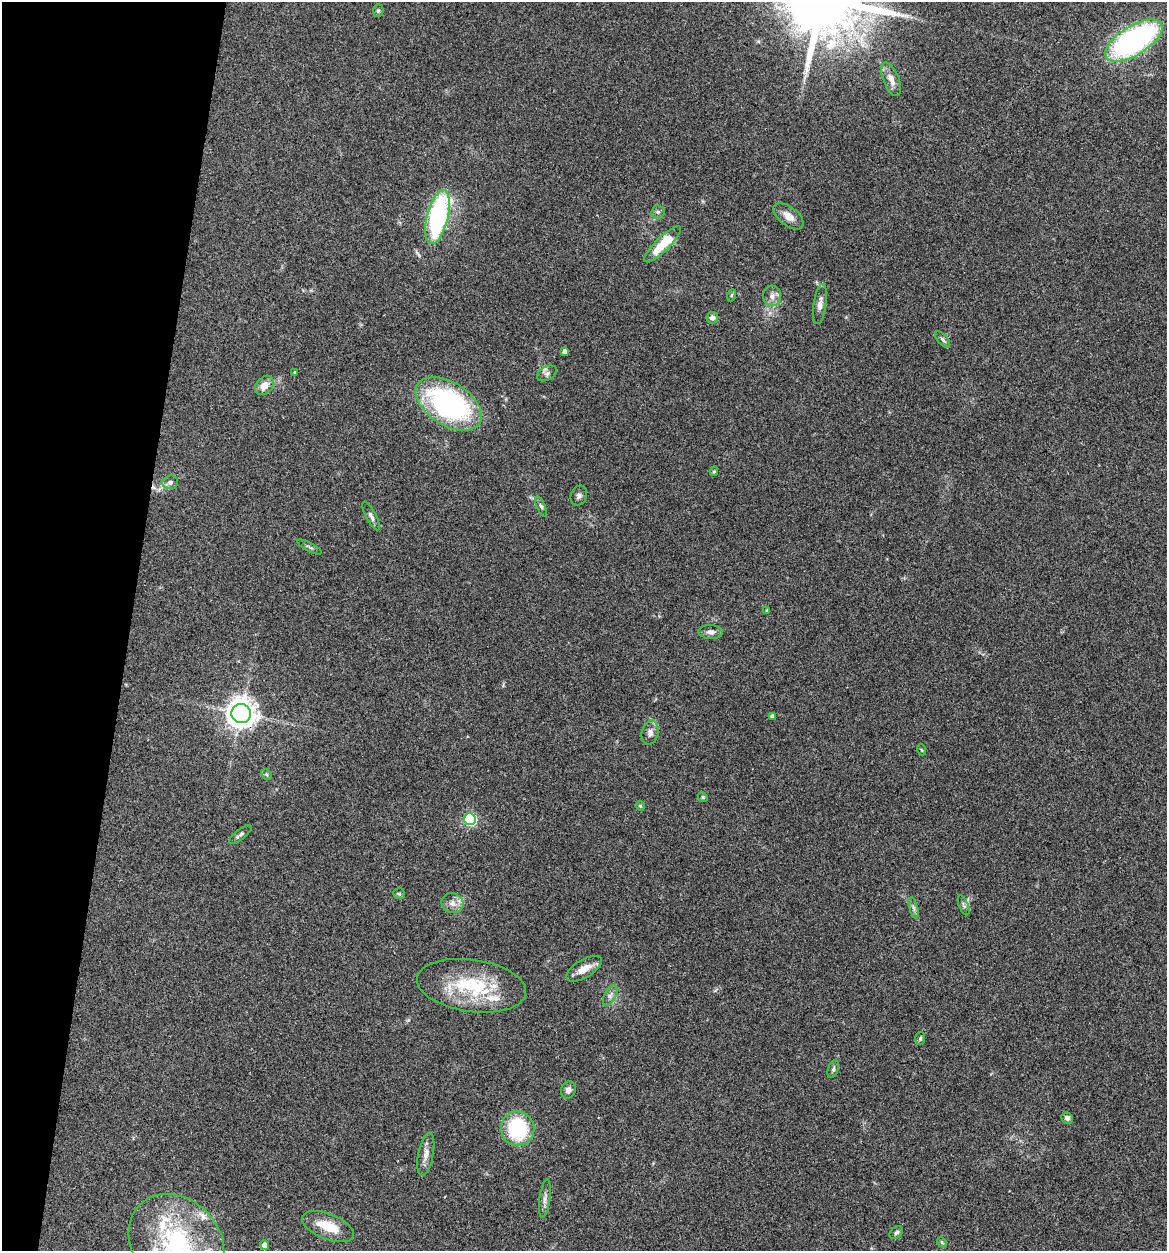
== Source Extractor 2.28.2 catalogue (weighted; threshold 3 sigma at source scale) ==
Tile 9 of 4 x 4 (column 1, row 3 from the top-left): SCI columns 243-1407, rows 1253-2501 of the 5022 x 5005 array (HDU 1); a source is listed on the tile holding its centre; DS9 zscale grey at full resolution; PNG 1169 x 1253 px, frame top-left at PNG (2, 2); each listed source drawn as its Kron ellipse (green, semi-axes under 4 px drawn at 4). Shown black and unused: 11% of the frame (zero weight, under 3 of 4 exposures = <1% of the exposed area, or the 3 px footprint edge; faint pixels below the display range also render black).
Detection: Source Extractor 2.28.2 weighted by HDU 2 'WHT'; one run over the whole footprint, this tile lists its part. Background 0.0635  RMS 0.0051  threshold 0.023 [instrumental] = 3 sigma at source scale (4.5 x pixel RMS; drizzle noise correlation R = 1.50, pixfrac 1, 0.05/0.05 arcsec/px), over >= 5 px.
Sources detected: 60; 1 cosmic-ray / hot-pixel residue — neither listed nor drawn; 6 inside a brighter listed object's ellipse — not listed separately; the other 53 listed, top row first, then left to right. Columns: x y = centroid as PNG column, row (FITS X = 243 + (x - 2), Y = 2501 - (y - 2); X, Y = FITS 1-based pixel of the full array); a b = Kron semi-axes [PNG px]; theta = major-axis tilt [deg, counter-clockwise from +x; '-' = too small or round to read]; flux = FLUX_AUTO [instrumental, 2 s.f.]
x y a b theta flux
378 11 6 5 - 0.88
1134 40 32 14 31 120
891 79 18 8 -68 4.8
658 212 6 6 - 1.2
788 216 18 9 -38 5.2
438 217 27 10 76 86
662 244 24 7 44 19
732 295 6 4 70 0.63
772 296 10 9 - 2.9
820 304 20 6 81 3.1
712 318 6 6 - 2
943 339 10 5 -49 1.4
564 352 4 4 - 2.1
295 372 4 3 - 0.53
547 373 10 6 29 1.8
264 385 11 8 49 5.1
449 404 36 21 -32 98
714 471 5 4 - 0.71
170 482 8 6 15 1.8
579 495 10 8 67 1.9
541 506 11 4 -66 1.2
371 516 16 5 -62 1.9
310 547 13 3 -28 1.1
767 610 4 3 - 0.49
711 632 12 7 -2 2.3
241 713 9 9 - 620
772 716 4 4 - 1.2
650 733 12 8 78 2.8
922 750 6 3 -69 0.5
266 774 6 4 -43 0.77
703 797 5 4 - 0.67
640 806 5 4 - 0.61
470 819 6 6 - 61
240 834 13 5 38 1.4
399 894 6 5 - 0.76
452 903 11 10 - 3.6
964 905 11 4 -68 1.3
914 908 11 3 -75 1.3
584 969 20 9 31 5.6
472 986 55 26 -8 38
610 995 11 5 62 2
920 1038 6 5 - 0.99
833 1069 9 5 70 1.1
568 1090 9 7 71 2.3
1067 1118 6 5 - 1.7
518 1129 17 17 - 39
426 1154 21 7 79 4
545 1198 19 5 83 2.5
328 1227 27 12 -22 12
896 1233 7 5 42 1.1
942 1242 5 4 - 0.68
176 1243 53 43 -48 72
265 1245 4 4 - 3.5
Overlapping masked pixels (flux is a lower limit): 1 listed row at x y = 241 713
Isophote crosses this tile's border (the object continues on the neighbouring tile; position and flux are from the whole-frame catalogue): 1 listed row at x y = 176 1243